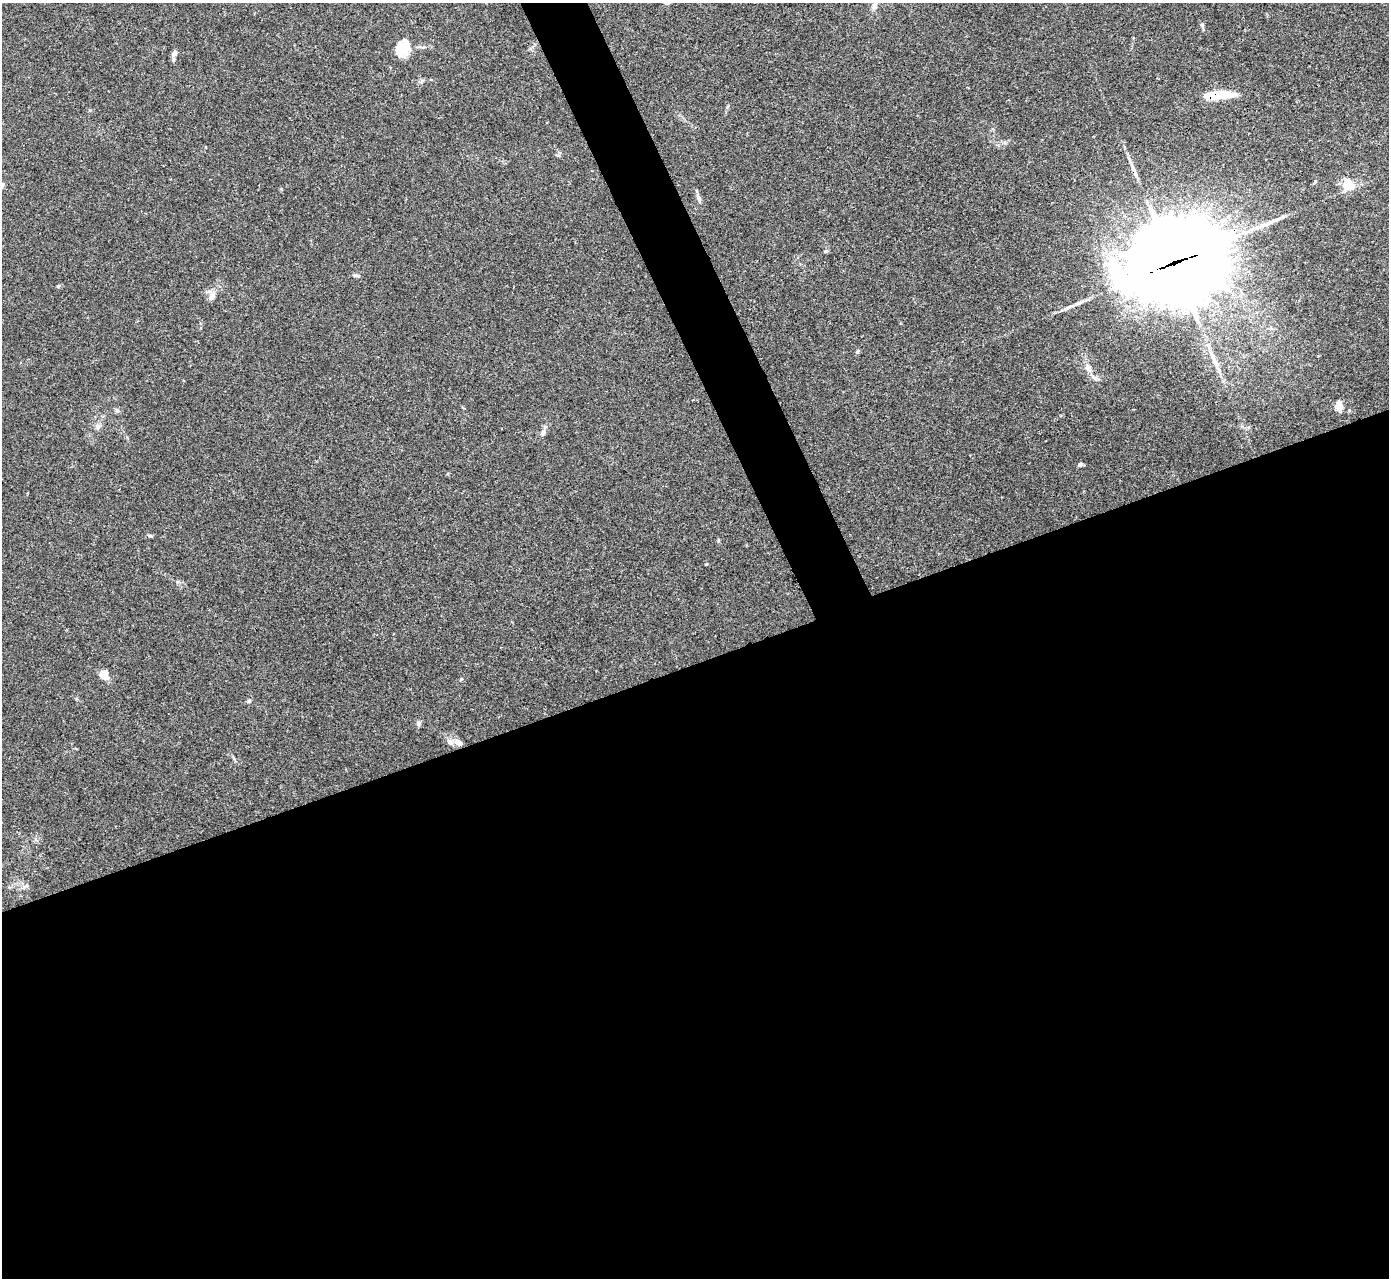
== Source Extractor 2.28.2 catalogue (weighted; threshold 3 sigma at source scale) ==
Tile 15 of 4 x 4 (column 3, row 4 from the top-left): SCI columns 2778-4164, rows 284-1559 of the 5553 x 5542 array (HDU 1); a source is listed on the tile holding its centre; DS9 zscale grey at full resolution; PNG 1391 x 1280 px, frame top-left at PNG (2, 3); no overlay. Shown black and unused: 51% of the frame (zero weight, under 3 of 4 exposures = <1% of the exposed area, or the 3 px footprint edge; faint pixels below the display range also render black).
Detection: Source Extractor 2.28.2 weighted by HDU 2 'WHT'; one run over the whole footprint, this tile lists its part. Background 0.0392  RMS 0.0028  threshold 0.0126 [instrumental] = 3 sigma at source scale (4.5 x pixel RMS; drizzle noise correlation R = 1.50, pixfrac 1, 0.05/0.05 arcsec/px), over >= 5 px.
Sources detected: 33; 1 inside a brighter object's white glare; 1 cosmic-ray / hot-pixel residue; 3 long thin detections or spike segments (spike, bleed or trail) — not listed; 3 inside a brighter listed object's ellipse — not listed separately; the other 25 listed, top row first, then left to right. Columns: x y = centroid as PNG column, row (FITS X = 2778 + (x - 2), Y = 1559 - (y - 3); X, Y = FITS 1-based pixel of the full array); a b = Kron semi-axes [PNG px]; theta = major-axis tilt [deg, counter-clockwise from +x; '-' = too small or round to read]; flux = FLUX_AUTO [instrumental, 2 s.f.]
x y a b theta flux
874 6 11 7 66 1.4
1202 25 7 5 -79 0.58
405 46 22 14 -78 4.2
174 54 9 7 55 1.1
1218 95 30 9 5 7.4
1348 184 5 5 - 21
2 186 10 6 60 0.85
699 199 10 5 -65 0.92
1173 263 39 28 16 4300
356 275 8 4 -11 0.57
58 286 5 4 - 0.3
212 295 11 8 68 1.7
857 352 6 4 39 0.42
1318 356 4 2 - 0.21
1088 368 11 7 -52 1.6
1339 406 13 7 -81 2
117 410 6 4 -1 0.47
98 426 8 6 1 0.87
543 432 8 6 58 1.2
1080 464 7 5 27 0.53
150 536 8 3 -11 0.43
104 675 11 10 - 3
249 701 6 5 - 0.51
418 724 8 6 80 0.7
458 742 11 7 -29 1.5
Overlapping masked pixels (flux is a lower limit): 2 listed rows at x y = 1218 95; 1173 263
Isophote crosses this tile's border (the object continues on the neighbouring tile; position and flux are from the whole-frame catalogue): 1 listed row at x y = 2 186
Unlisted compact peaks at least as high as the median listed source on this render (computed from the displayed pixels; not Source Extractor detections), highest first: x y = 461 679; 706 564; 826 251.